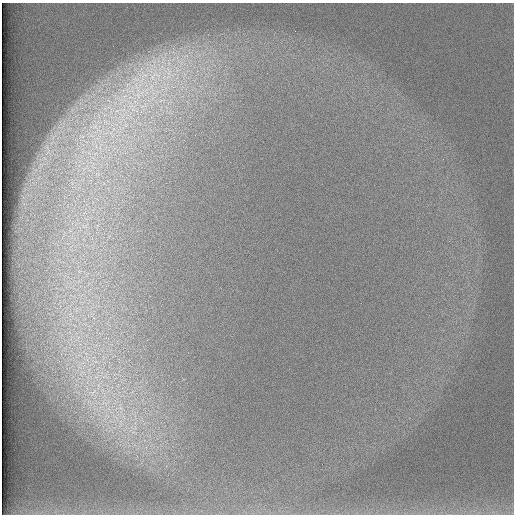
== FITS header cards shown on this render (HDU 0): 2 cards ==
NAXIS1  =                  512 /
NAXIS2  =                  512 /

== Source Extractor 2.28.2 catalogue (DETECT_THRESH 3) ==
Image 512 x 512 px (HDU 0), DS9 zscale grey, 1 PNG px = 1 image px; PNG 516 x 516 px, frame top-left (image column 1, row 512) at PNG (2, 3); no overlay
Background 98.3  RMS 2.9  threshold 8.69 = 3 sigma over >= 5 px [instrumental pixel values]
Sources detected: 7; all 7 listed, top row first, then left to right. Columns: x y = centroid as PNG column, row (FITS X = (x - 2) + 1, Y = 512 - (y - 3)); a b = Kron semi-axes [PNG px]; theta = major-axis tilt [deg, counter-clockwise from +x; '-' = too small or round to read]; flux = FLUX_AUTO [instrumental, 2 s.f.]
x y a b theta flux
186 56 11 4 13 890
168 71 28 15 -47 9000
144 75 24 19 4 9500
157 75 22 15 -29 7200
138 95 12 9 -73 2200
117 111 7 4 -18 680
95 127 7 4 -18 620